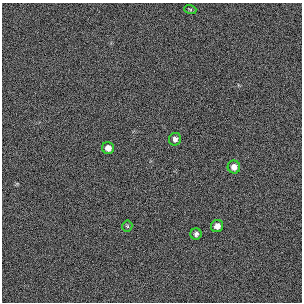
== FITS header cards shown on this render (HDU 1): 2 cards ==
NAXIS1  =                  300 / length of original image axis
NAXIS2  =                  300 / length of original image axis

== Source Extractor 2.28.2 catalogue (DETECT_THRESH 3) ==
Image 300 x 300 px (HDU 1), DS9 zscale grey, 1 PNG px = 1 image px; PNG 304 x 304 px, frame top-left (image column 1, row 300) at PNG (2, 3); each listed source drawn as its Kron ellipse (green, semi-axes under 4 px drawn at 4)
Background 385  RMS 66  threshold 198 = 3 sigma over >= 5 px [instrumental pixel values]
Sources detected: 7; all 7 listed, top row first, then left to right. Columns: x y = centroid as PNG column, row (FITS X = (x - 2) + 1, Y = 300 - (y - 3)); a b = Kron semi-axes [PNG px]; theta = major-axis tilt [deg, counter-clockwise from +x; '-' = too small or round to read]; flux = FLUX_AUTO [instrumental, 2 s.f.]
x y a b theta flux
190 9 6 4 -18 5700
175 139 6 6 - 15000
108 148 6 6 - 27000
234 167 6 6 - 26000
127 226 5 5 - 6800
217 226 6 6 - 26000
196 234 6 5 - 12000